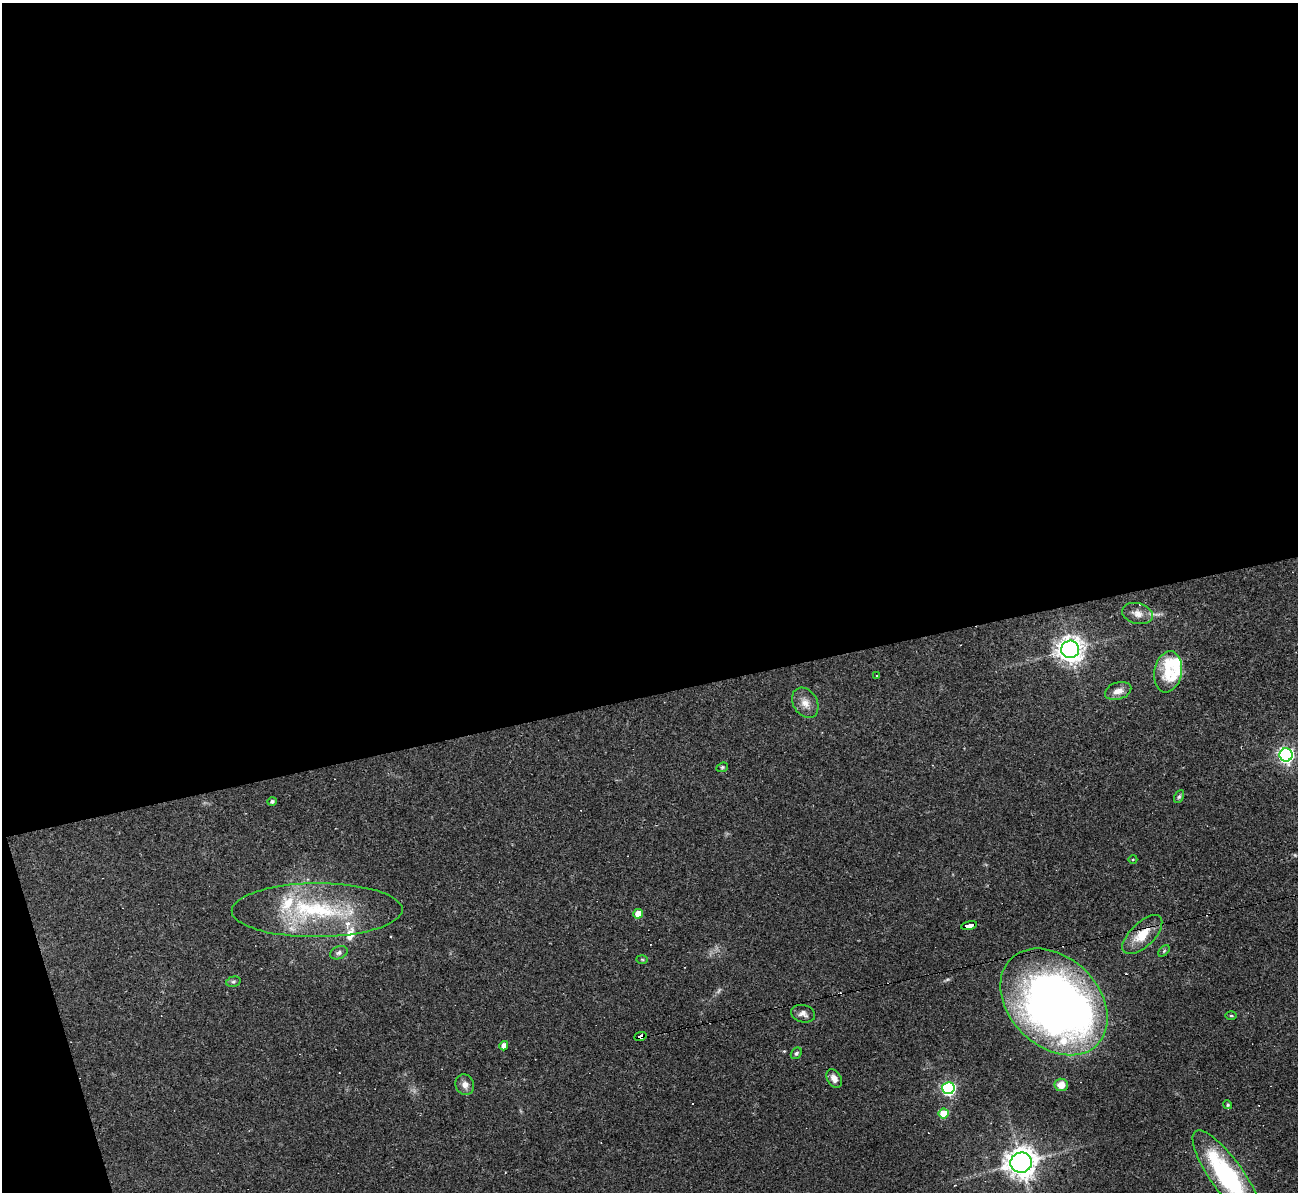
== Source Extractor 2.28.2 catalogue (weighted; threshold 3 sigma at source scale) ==
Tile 1 of 4 x 4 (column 1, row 1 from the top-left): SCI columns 1-1296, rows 3714-4903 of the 5182 x 5165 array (HDU 1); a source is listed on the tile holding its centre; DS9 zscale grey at full resolution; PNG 1300 x 1194 px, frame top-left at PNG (2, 3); each listed source drawn as its Kron ellipse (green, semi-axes under 4 px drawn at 4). Shown black and unused: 60% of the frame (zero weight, under 2 of 3 exposures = <1% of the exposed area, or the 3 px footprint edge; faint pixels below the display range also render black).
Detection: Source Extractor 2.28.2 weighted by HDU 2 'WHT'; one run over the whole footprint, this tile lists its part. Background 0.11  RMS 0.0065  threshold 0.0293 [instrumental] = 3 sigma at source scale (4.5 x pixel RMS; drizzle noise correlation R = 1.50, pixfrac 1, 0.05/0.05 arcsec/px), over >= 5 px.
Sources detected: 46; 1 too faint to see at this stretch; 1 inside a brighter object's white glare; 3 cosmic-ray / hot-pixel residue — neither listed nor drawn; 8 inside a brighter listed object's ellipse — not listed separately; the other 33 listed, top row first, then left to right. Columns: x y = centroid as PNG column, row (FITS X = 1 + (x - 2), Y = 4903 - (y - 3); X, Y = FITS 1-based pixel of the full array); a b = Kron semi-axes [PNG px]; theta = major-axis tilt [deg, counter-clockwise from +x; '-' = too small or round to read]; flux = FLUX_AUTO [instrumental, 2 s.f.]
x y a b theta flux
1137 614 16 10 -16 5.6
1070 649 9 8 - 610
1168 672 21 14 80 19
877 675 3 2 - 0.88
1118 691 13 8 18 5.6
805 703 16 12 -58 6.7
1286 755 6 6 - 220
722 767 6 4 22 0.94
1179 797 7 4 62 1.1
272 801 5 4 - 1.4
1133 859 4 3 - 0.55
317 910 85 27 0 79
638 914 5 4 - 9.8
969 926 8 4 11 53
1142 935 25 12 44 16
1164 951 7 4 46 0.95
339 953 9 6 22 1.9
642 959 6 4 -2 0.79
233 982 7 5 16 1.3
1054 1002 61 44 -45 490
803 1014 12 8 -14 3.4
1231 1016 5 3 - 0.68
640 1037 6 4 21 110
504 1046 4 4 - 4.9
796 1053 6 5 - 1.4
834 1078 10 7 -59 4
465 1085 10 9 - 4.7
1061 1085 7 6 - 6.9
948 1088 6 6 - 120
1228 1105 4 4 - 1.1
944 1114 5 5 - 20
1021 1163 10 10 - 820
1227 1176 55 16 -54 99
Overlapping masked pixels (flux is a lower limit): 4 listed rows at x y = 969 926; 1142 935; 1054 1002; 640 1037
Isophote crosses this tile's border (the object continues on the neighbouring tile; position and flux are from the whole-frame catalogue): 1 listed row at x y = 1227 1176